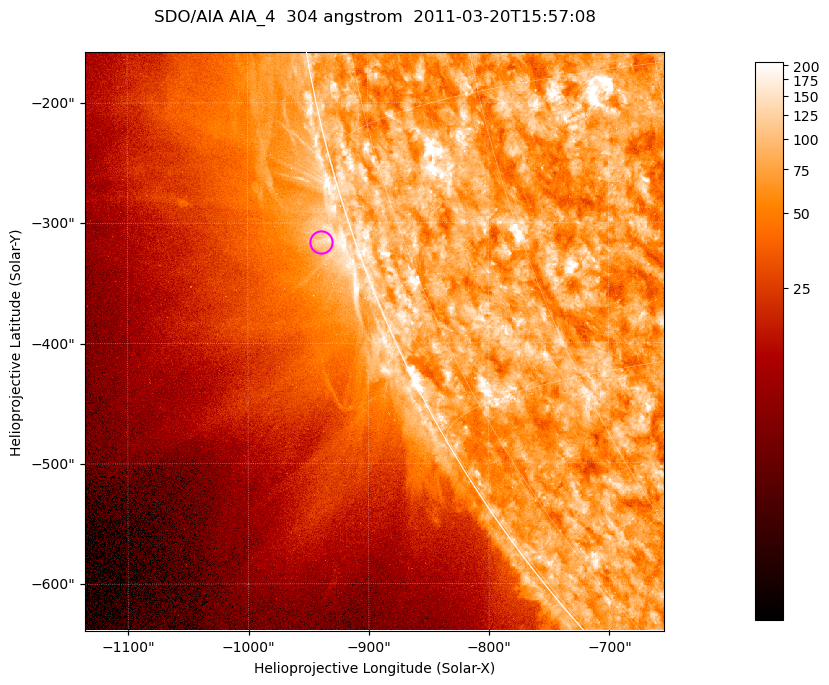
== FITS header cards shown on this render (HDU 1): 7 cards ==
TELESCOP= 'SDO/AIA '           / For AIA: SDO/AIA
INSTRUME= 'AIA_4   '           / For AIA: AIA_ATA1, AIA_ATA2, AIA_ATA3 or AIA_AT
WAVELNTH=                  304 / [angstrom] Wavelength
WAVEUNIT= 'angstrom'           / Wavelength unit: angstrom
DATE-OBS= '2011-03-20T15:57:08.125' / [ISO] Date when observation started; ISO 8
CTYPE1  = 'HPLN-TAN'           / CTYPE1; Typically HPLN
CTYPE2  = 'HPLT-TAN'           / CTYPE2; Typically HPLT

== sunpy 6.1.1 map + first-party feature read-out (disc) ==
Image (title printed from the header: SDO/AIA AIA_4  304 angstrom  2011-03-20T15:57:08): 802 x 802 px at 0.6 arcsec/px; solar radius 964 arcsec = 1606 px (partial field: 3.5% of the solar disc is inside the frame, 44% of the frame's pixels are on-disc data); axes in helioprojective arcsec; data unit not stated in the header (colour bar unlabelled)
Orientation: roll -0.132 deg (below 1 deg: not rotated)
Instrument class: DISC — disc imager (sunpy class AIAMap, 304 A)
Bright regions (active regions / flare kernels): reference = the on-disc median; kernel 7 px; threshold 5 sigma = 126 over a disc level ~76.6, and >= 1.15x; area >= 643 px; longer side >= 10 px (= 6 arcsec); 0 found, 0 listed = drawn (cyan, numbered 1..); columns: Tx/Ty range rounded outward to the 2 arcsec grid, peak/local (2 s.f.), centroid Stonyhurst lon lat
Off-limb structures (1.02-1.3 R_sun): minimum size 321 px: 3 found; the strongest spans PA ~105..110 deg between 1.02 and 1.04 R_sun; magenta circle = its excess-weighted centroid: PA ~110 deg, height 1.03 R_sun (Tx ~-940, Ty ~-316 arcsec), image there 1.9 x the reference